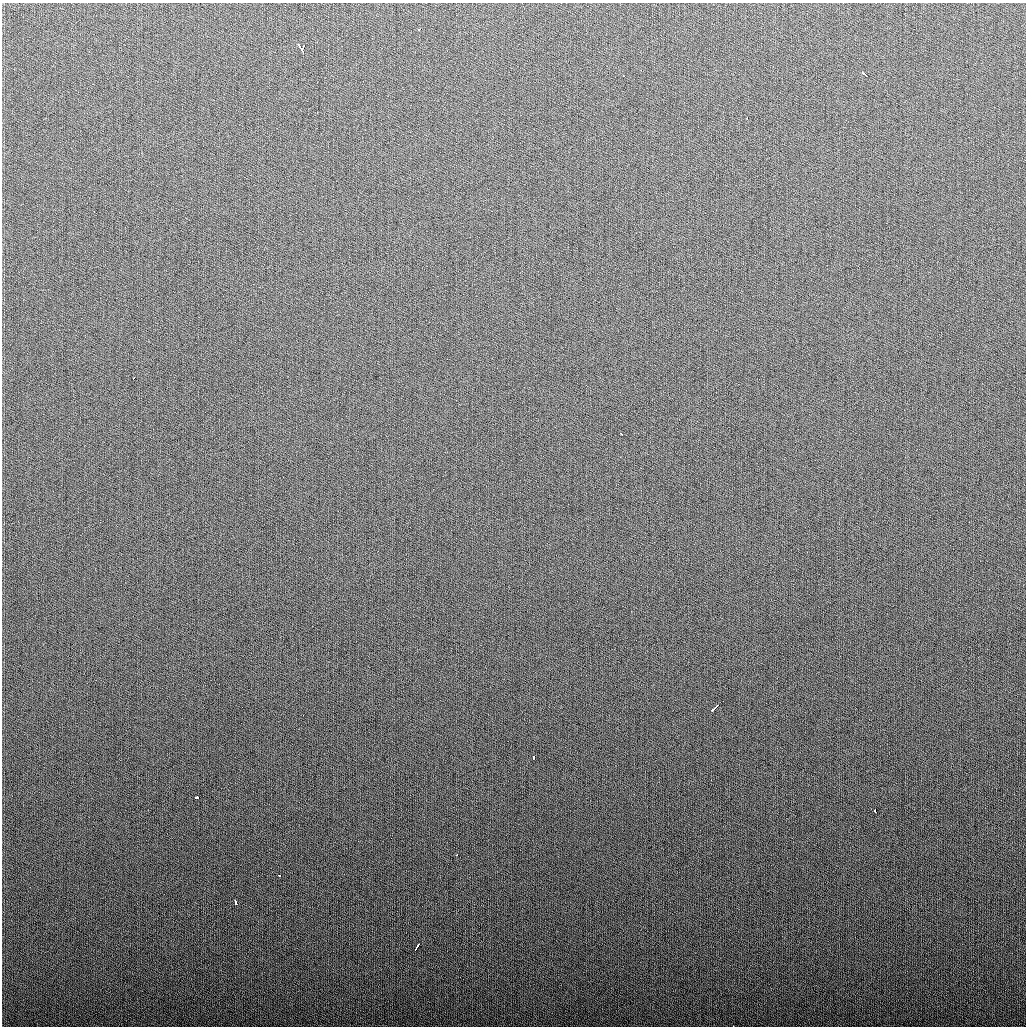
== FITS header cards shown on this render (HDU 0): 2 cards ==
NAXIS1  =                 1024
NAXIS2  =                 1024

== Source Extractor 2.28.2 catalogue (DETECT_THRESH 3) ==
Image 1024 x 1024 px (HDU 0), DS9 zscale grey, 1 PNG px = 1 image px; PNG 1028 x 1028 px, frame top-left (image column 1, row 1024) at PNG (2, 3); no overlay
Background 276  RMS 11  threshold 32.3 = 3 sigma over >= 5 px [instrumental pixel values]
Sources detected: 16; all 16 listed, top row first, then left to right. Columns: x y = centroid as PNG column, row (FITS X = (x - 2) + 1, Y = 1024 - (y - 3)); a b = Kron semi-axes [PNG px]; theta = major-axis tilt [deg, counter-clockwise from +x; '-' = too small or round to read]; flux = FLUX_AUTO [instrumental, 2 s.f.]
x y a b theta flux
419 29 3 3 - 7800
829 38 2 2 - 2300
302 47 7 6 - 16000
864 74 5 2 - 3800
623 76 3 3 - 1300
747 118 3 2 - 1700
133 378 3 3 - 2800
621 434 3 3 - 2200
715 708 9 3 43 6700
533 757 4 3 - 2500
197 797 3 3 - 15000
875 811 3 3 - 6700
457 855 3 2 - 1800
279 875 3 3 - 2100
235 902 5 3 - 5300
417 947 7 2 58 3700